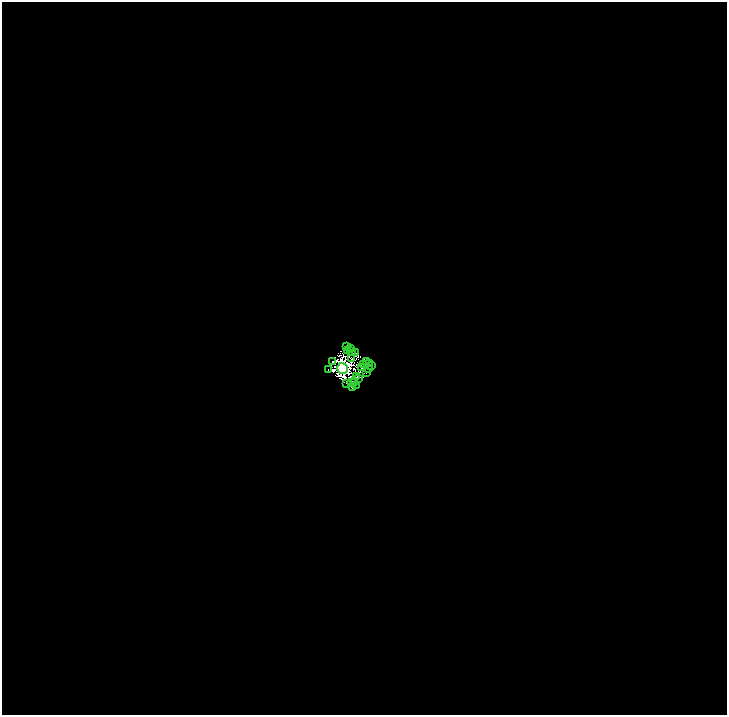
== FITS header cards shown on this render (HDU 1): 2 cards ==
NAXIS1  =                 1450
NAXIS2  =                 1425

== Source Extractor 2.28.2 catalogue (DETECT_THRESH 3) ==
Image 1450 x 1425 px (HDU 1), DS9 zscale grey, zoomed out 1/2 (1 PNG px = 2 x 2 image px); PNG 729 x 717 px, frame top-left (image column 2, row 1425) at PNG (2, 2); each listed source drawn as its Kron ellipse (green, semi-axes under 4 px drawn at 4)
Background 71.8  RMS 1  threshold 3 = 3 sigma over >= 5 px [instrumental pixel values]
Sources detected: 57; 34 cannot appear on this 1/2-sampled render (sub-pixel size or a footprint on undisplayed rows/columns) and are neither listed nor drawn; the other 23 listed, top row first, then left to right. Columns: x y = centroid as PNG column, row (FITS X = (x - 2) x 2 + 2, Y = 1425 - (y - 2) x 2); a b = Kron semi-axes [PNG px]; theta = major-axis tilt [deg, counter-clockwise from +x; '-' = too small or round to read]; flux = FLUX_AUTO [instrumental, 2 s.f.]
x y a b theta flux
347 346 3 2 - 2.7e+03
351 349 2 1 - 1.0e+03
348 351 2 1 - 1.0e+03
352 352 2 1 - 1.8e+02
355 353 2 1 - 9.9e+02
351 358 2 2 - 9.3e+02
332 361 2 1 - 5.3e+02
366 361 2 1 - 7.3e+02
364 364 3 1 - 3.4e+01
369 364 3 1 - 1.1e+03
371 365 2 1 - 7.7e+02
361 367 2 1 - 7.2e+02
342 368 5 5 - 3.5e+06
369 368 2 1 - 9.6e+02
328 369 2 1 - 6.8e+02
366 373 2 1 - 5.1e+02
357 376 2 1 - 7.5e+02
359 379 2 1 - 1.0e+02
355 382 3 1 - 1.3e+02
346 383 2 1 - 6.9e+02
351 383 2 1 - 3.2e+02
356 385 2 1 - 3.8e+02
352 388 2 1 - 5.7e+02
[34 sub-pixel or undisplayed-footprint detections neither listed nor drawn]